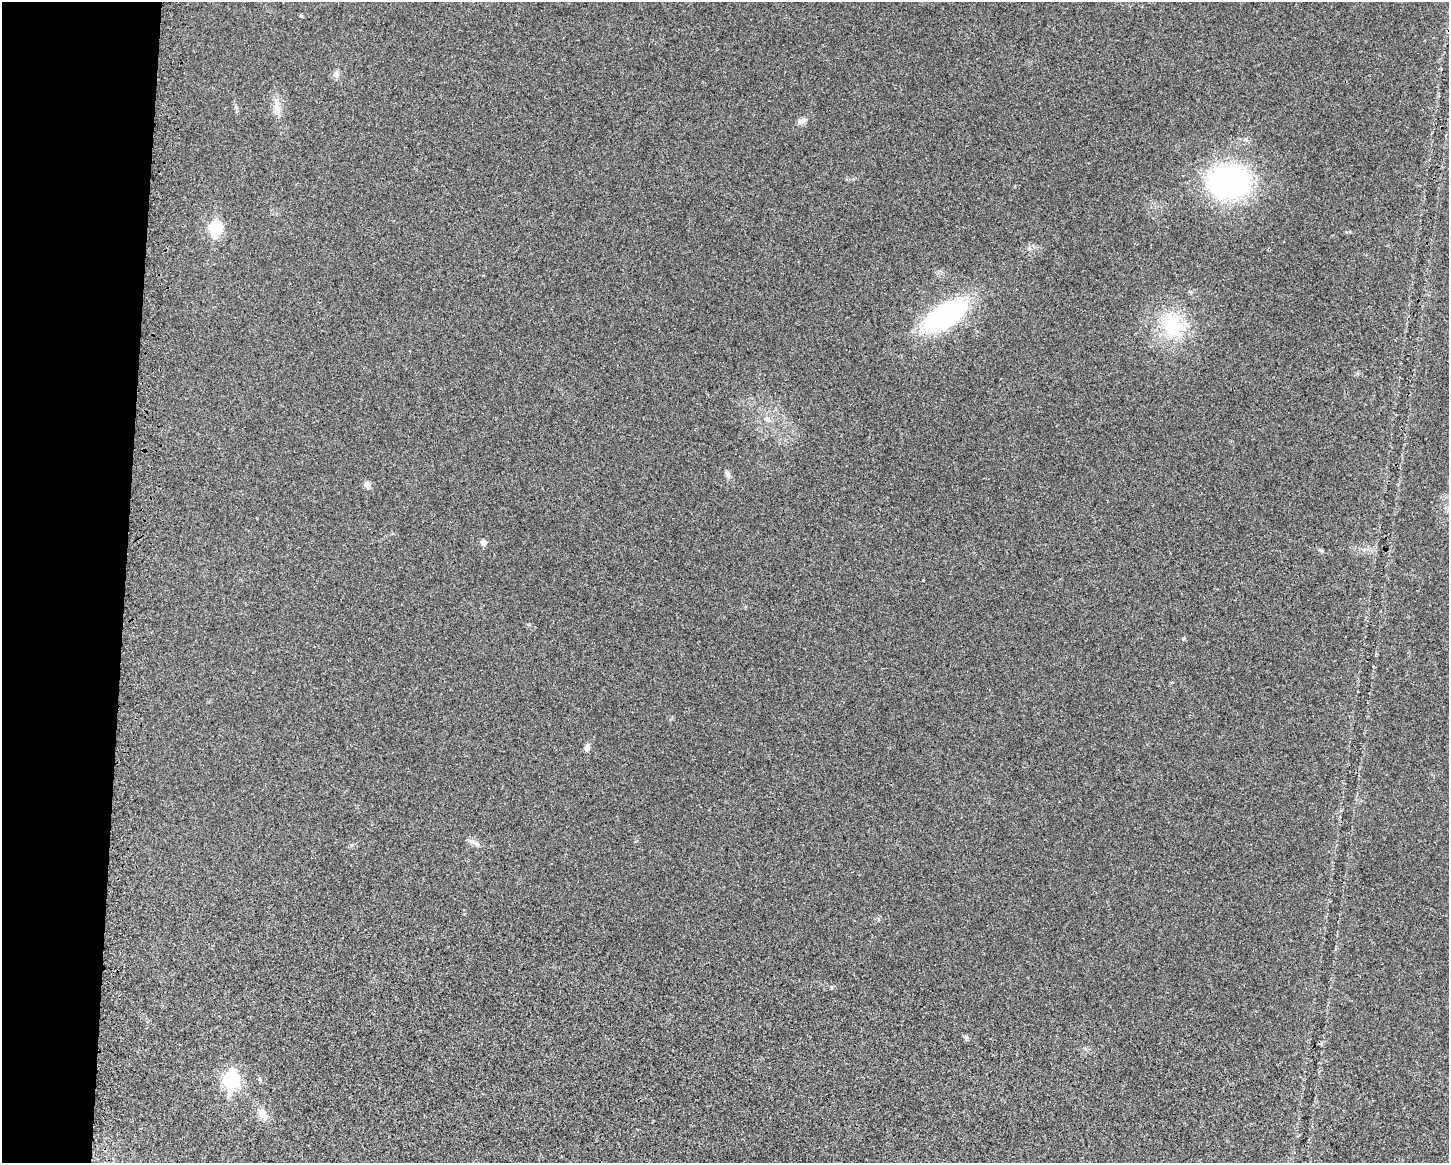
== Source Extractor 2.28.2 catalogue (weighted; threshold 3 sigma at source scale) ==
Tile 4 of 3 x 4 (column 1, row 2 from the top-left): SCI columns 225-1671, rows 2357-3517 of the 4705 x 4716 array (HDU 1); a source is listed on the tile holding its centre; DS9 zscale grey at full resolution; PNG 1451 x 1165 px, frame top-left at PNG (2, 2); no overlay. Shown black and unused: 9% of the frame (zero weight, under 3 of 4 exposures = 3% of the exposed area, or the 3 px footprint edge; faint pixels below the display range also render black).
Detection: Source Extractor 2.28.2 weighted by HDU 2 'WHT'; one run over the whole footprint, this tile lists its part. Background 0.0234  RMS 0.0057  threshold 0.0255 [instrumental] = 3 sigma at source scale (4.5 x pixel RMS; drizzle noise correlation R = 1.50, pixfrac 1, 0.05/0.05 arcsec/px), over >= 5 px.
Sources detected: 17; all 17 listed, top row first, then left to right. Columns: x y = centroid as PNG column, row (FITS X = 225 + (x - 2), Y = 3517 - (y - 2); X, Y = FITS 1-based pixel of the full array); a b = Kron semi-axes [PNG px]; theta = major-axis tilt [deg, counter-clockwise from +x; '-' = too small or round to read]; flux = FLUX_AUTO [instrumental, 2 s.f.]
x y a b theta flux
301 16 6 4 -19 0.55
336 74 9 8 - 2
277 108 21 7 -81 4.9
801 121 12 7 25 2.3
1229 182 40 32 -1 120
216 228 7 6 - 57
946 315 43 19 32 88
1172 325 35 26 -87 29
767 419 7 5 -29 1.4
728 475 7 4 -88 1.3
367 484 9 7 -53 2.1
484 542 6 5 - 3
587 748 8 6 72 2
470 841 12 3 -20 1.5
966 1037 6 5 - 1.2
231 1080 9 7 86 120
263 1114 19 9 -64 4.6
Overlapping masked pixels (flux is a lower limit): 1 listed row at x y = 1229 182